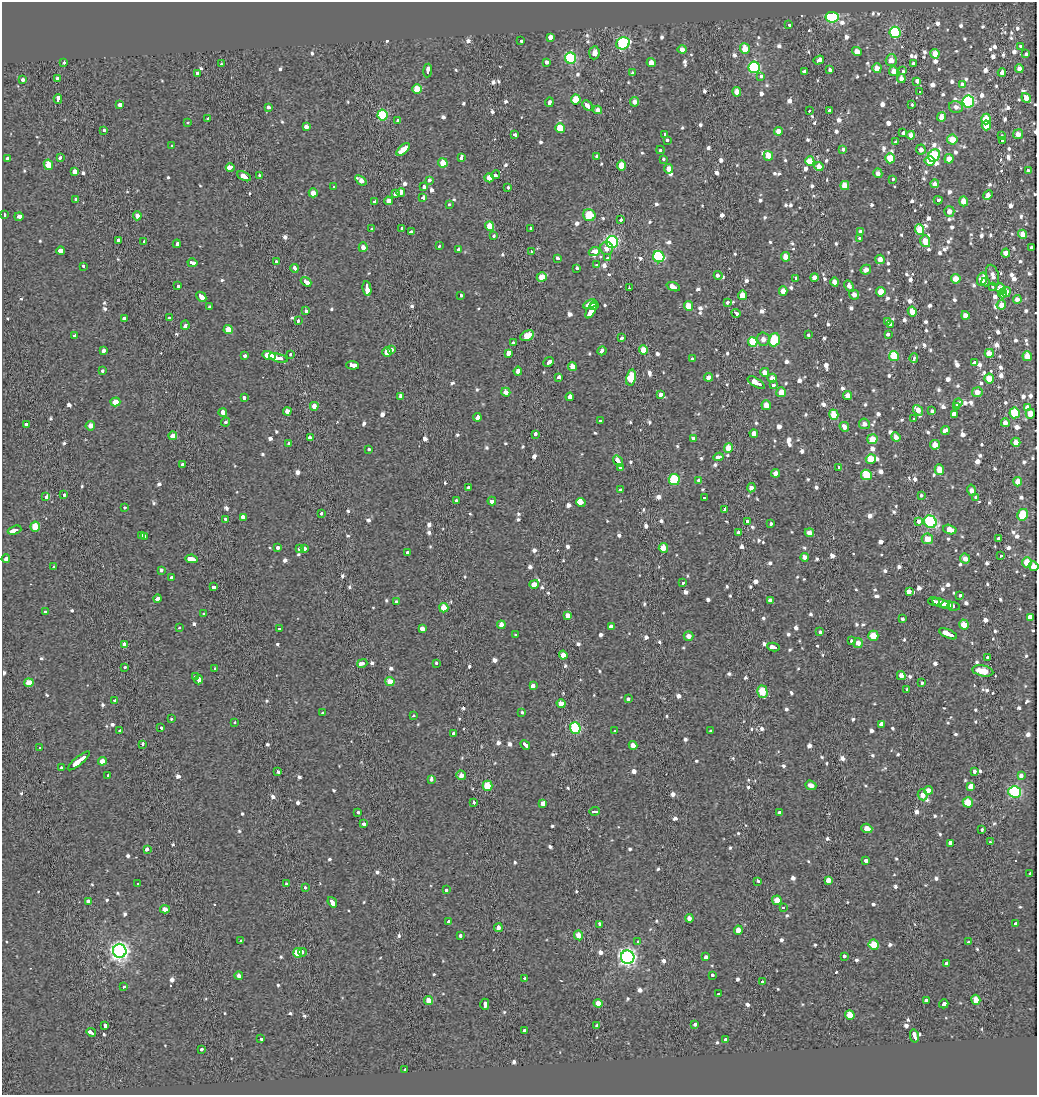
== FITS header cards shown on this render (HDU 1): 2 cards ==
NAXIS1  =                 1035
NAXIS2  =                 1093

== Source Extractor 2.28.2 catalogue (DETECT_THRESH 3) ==
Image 1035 x 1093 px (HDU 1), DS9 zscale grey, 1 PNG px = 1 image px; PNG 1039 x 1097 px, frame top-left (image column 1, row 1093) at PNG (2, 2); each listed source drawn as its Kron ellipse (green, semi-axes under 4 px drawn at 4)
Background -0.0934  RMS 0.05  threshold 0.15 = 3 sigma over >= 5 px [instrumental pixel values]
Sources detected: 1086; of the 1086, the 500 brightest by FLUX_AUTO listed and drawn (586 fainter detections omitted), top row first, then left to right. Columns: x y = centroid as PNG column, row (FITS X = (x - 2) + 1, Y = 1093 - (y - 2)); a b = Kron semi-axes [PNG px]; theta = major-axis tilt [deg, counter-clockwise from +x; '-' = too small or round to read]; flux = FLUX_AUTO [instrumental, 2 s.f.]
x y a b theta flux
832 17 6 5 - 540
789 25 3 3 - 110
895 32 6 5 - 320
550 37 3 3 - 320
521 41 3 3 - 90
623 43 7 6 - 450
1020 46 3 3 - 21
682 49 4 4 - 23
745 49 5 5 - 59
857 51 5 4 - 29
594 53 6 5 - 29
935 54 5 4 - 47
1026 54 3 3 - 49
571 58 6 5 - 390
819 60 5 3 - 120
891 60 6 5 - 29
64 62 3 3 - 25
546 62 3 3 - 100
651 63 4 4 - 39
221 64 3 3 - 34
913 64 3 3 - 120
754 67 6 6 - 440
877 68 5 4 - 34
1019 69 4 4 - 21
428 70 7 3 83 110
830 70 4 3 - 48
804 71 3 3 - 72
894 71 4 4 - 35
903 71 3 3 - 64
197 73 4 3 - 19
632 73 3 3 - 67
1002 73 4 4 - 30
761 76 4 3 - 19
901 78 4 4 - 26
57 79 4 3 - 150
23 80 3 3 - 57
917 81 4 3 - 82
962 85 4 4 - 52
417 89 5 4 - 86
919 91 3 3 - 24
737 92 5 4 - 31
1026 98 5 4 - 30
58 99 4 3 - 150
576 99 5 5 - 84
968 101 6 6 - 570
549 102 4 3 - 61
634 102 5 4 - 23
120 105 4 3 - 200
587 105 6 3 -45 87
912 105 3 3 - 29
268 107 3 3 - 62
956 107 7 5 -13 21
598 110 4 4 - 23
829 110 3 3 - 44
809 111 3 3 - 22
382 115 5 5 - 210
942 117 4 4 - 30
208 119 3 3 - 60
986 119 5 5 - 96
398 120 3 3 - 49
188 122 3 3 - 22
986 125 5 4 - 65
306 127 4 3 - 76
560 128 5 4 - 79
103 130 3 3 - 20
778 131 4 4 - 33
903 133 3 3 - 82
665 134 4 3 - 21
1018 134 5 5 - 27
514 135 4 3 - 50
911 135 4 4 - 33
1002 136 3 3 - 32
952 139 5 5 - 47
667 140 4 3 - 26
1002 141 3 3 - 42
896 142 3 3 - 60
172 146 3 3 - 50
403 149 8 4 41 87
843 149 3 3 - 31
660 150 4 3 - 59
921 150 5 4 - 20
597 156 4 3 - 57
768 156 5 4 - 59
934 156 6 5 - 220
60 158 3 3 - 42
461 158 4 3 - 29
890 158 5 5 - 79
7 159 3 3 - 98
663 159 3 3 - 20
949 159 5 4 - 33
810 161 5 4 - 76
930 161 5 4 - 69
443 163 5 4 - 64
48 165 5 4 - 78
621 165 5 4 - 69
230 167 4 3 - 420
819 167 5 4 - 44
669 169 5 4 - 31
1028 171 4 4 - 77
75 172 4 3 - 180
878 173 5 4 - 19
259 175 3 3 - 61
496 175 4 3 - 140
244 176 7 3 -28 200
489 178 4 4 - 37
893 179 3 3 - 21
361 180 6 4 -37 27
429 180 4 3 - 47
935 184 4 4 - 19
845 185 4 4 - 57
424 186 4 3 - 45
334 187 3 3 - 26
508 187 3 3 - 32
401 192 4 3 - 260
313 193 4 4 - 30
395 194 4 3 - 400
988 195 5 4 - 22
423 198 4 3 - 88
76 199 3 3 - 59
938 200 4 3 - 51
388 201 4 4 - 20
964 201 5 4 - 37
374 202 3 3 - 30
449 204 3 3 - 21
949 211 5 5 - 25
4 215 3 3 - 59
589 215 6 6 - 110
137 216 4 4 - 19
19 217 4 3 - 280
621 220 3 3 - 33
490 226 4 4 - 47
401 228 3 3 - 25
372 229 3 3 - 37
531 229 4 3 - 180
920 230 5 4 - 81
411 232 4 3 - 75
861 232 4 4 - 19
1023 234 4 4 - 30
494 236 3 3 - 24
859 238 3 3 - 25
118 240 4 3 - 150
144 241 3 3 - 67
925 241 6 5 - 54
612 242 6 6 - 650
177 244 4 3 - 52
439 246 3 3 - 19
363 247 5 4 - 22
607 248 7 6 - 24
1031 248 3 3 - 44
459 250 4 3 - 170
61 251 4 4 - 100
594 251 5 4 - 120
531 252 4 3 - 32
1006 253 4 4 - 31
659 257 6 5 - 400
786 257 5 4 - 41
557 258 3 3 - 58
608 258 3 3 - 29
880 259 4 4 - 26
276 262 3 3 - 42
192 263 5 3 - 65
597 265 3 3 - 39
84 266 3 3 - 32
294 268 4 3 - 53
577 269 3 3 - 120
866 270 5 4 - 21
718 275 4 3 - 68
993 275 10 6 -74 22
542 277 5 4 - 65
814 277 4 4 - 23
796 278 3 3 - 72
956 279 5 4 - 48
982 279 7 5 73 38
306 282 6 3 -39 130
835 282 4 4 - 27
986 282 4 3 - 32
178 286 3 3 - 23
849 286 6 4 -61 19
993 286 3 3 - 26
673 287 7 3 -20 170
629 288 3 2 - 22
367 289 7 3 -81 410
1001 289 5 4 - 56
783 291 4 4 - 25
881 292 4 4 - 62
1006 292 5 4 - 37
1003 294 5 4 - 23
461 295 3 3 - 25
742 295 5 4 - 56
854 295 5 5 - 21
201 297 6 3 -45 170
1017 299 4 4 - 19
728 302 3 3 - 140
590 304 7 4 27 190
594 305 4 2 - 110
1001 305 5 4 - 30
688 306 5 4 - 49
209 307 3 3 - 37
591 310 9 3 61 340
306 311 4 3 - 45
912 311 5 4 - 47
736 313 4 3 - 60
965 315 4 4 - 31
169 317 3 3 - 44
124 318 3 3 - 48
298 321 3 3 - 35
887 321 4 3 - 49
185 325 4 3 - 92
891 325 3 3 - 90
228 330 4 4 - 47
888 334 3 3 - 82
75 335 4 3 - 89
809 335 3 3 - 41
527 336 7 4 28 65
622 338 4 3 - 40
763 339 6 6 - 22
774 340 7 5 70 200
753 342 5 4 - 95
513 343 3 3 - 30
392 349 4 3 - 47
643 350 5 4 - 57
103 351 4 3 - 36
602 351 5 3 - 77
387 352 4 4 - 45
509 353 4 3 - 210
989 353 4 4 - 52
291 354 3 3 - 47
245 355 3 3 - 44
269 356 7 3 -14 680
894 356 5 5 - 130
1027 356 5 4 - 52
278 358 10 3 -15 1200
914 358 5 3 - 52
692 359 4 3 - 75
548 362 6 3 38 83
975 362 4 3 - 90
352 365 6 4 -5 180
572 366 4 4 - 29
103 371 3 3 - 26
518 371 4 4 - 24
765 372 4 4 - 27
559 377 4 3 - 69
631 377 8 5 78 100
708 377 4 4 - 20
772 378 4 4 - 31
989 379 5 4 - 56
756 383 9 3 -32 260
773 385 3 3 - 110
506 392 5 4 - 22
781 392 5 5 - 39
977 392 5 5 - 29
660 394 4 4 - 77
401 396 3 3 - 80
848 396 4 4 - 24
570 397 4 3 - 330
244 398 4 3 - 38
115 402 5 4 - 45
958 403 5 3 - 49
766 405 5 5 - 31
314 406 4 4 - 27
956 406 4 3 - 29
1027 408 4 3 - 86
918 410 6 4 -53 32
287 411 4 4 - 22
932 411 3 3 - 59
223 413 4 3 - 140
1015 413 5 5 - 150
954 414 4 4 - 170
1030 414 5 4 - 38
834 415 5 4 - 90
477 417 4 3 - 330
914 419 3 3 - 31
601 421 4 3 - 43
226 422 4 3 - 31
1005 423 4 4 - 23
864 424 5 5 - 20
26 425 3 3 - 61
90 426 5 4 - 22
844 427 5 4 - 22
945 430 4 3 - 250
754 433 4 4 - 22
535 434 4 3 - 61
173 436 4 4 - 29
896 437 5 4 - 19
310 438 4 3 - 56
693 438 4 3 - 22
872 439 5 5 - 47
1016 442 4 4 - 29
289 444 3 3 - 130
935 445 5 4 - 32
729 448 5 4 - 46
368 449 3 3 - 26
718 457 5 3 - 130
871 459 5 5 - 84
618 461 6 3 -55 120
182 464 3 3 - 40
621 467 4 3 - 110
838 467 3 3 - 61
939 469 5 4 - 46
776 473 4 4 - 20
866 475 5 5 - 150
674 479 5 5 - 220
699 480 3 3 - 32
1018 482 4 4 - 37
468 487 3 3 - 35
751 488 4 4 - 22
620 490 4 3 - 57
972 490 6 4 -77 20
64 495 3 3 - 130
921 495 3 3 - 26
46 497 3 3 - 140
976 497 3 3 - 130
705 498 3 3 - 32
456 501 4 3 - 45
492 501 4 3 - 84
581 502 5 4 - 530
124 507 3 3 - 31
725 509 4 3 - 180
321 514 3 3 - 31
1023 515 6 5 - 110
243 517 3 3 - 72
225 519 3 3 - 21
919 521 4 3 - 77
747 522 3 3 - 46
930 522 6 6 - 470
771 523 3 3 - 37
35 527 5 4 - 78
15 530 7 3 19 220
950 530 7 4 -15 40
738 532 3 3 - 140
809 533 4 4 - 28
141 536 4 3 - 87
144 536 4 3 - 69
927 539 5 5 - 46
998 539 3 3 - 140
278 547 3 3 - 40
299 548 3 3 - 52
663 548 5 4 - 49
304 549 3 3 - 150
408 553 3 3 - 41
1001 555 3 3 - 40
805 557 4 4 - 22
6 559 4 3 - 64
191 559 6 3 -11 270
965 559 5 4 - 22
1027 562 5 5 - 60
1034 566 5 4 - 33
54 567 3 3 - 27
161 570 3 3 - 58
171 578 4 3 - 74
682 583 3 3 - 27
534 584 5 4 - 340
213 587 4 3 - 64
909 592 3 3 - 530
960 595 3 3 - 35
158 599 4 3 - 66
770 600 3 3 - 180
934 601 6 3 -16 240
396 602 4 3 - 31
941 603 9 4 -19 290
947 605 5 3 - 140
953 606 6 3 -4 60
444 608 4 4 - 65
45 612 4 3 - 23
204 613 3 3 - 40
568 616 3 3 - 720
1030 617 4 3 - 280
903 619 3 3 - 31
501 625 4 4 - 24
964 625 5 4 - 52
611 627 4 3 - 53
179 628 3 3 - 25
279 629 3 3 - 19
422 629 4 4 - 120
820 632 4 3 - 54
948 634 9 3 -24 270
516 635 3 3 - 30
689 636 5 4 - 21
873 636 5 5 - 76
851 641 3 3 - 30
858 643 5 4 - 24
125 645 4 4 - 24
773 647 6 3 -11 130
563 655 4 4 - 28
988 657 3 3 - 40
362 663 5 3 - 40
437 663 3 3 - 28
125 667 3 3 - 53
215 668 3 3 - 21
983 671 11 5 -11 67
901 676 4 4 - 26
196 677 4 3 - 99
199 680 4 3 - 110
390 682 5 4 - 52
921 682 3 3 - 42
29 683 4 4 - 49
533 686 4 3 - 170
907 689 3 3 - 22
762 692 6 5 - 100
628 698 3 3 - 43
115 700 3 3 - 29
561 703 4 4 - 44
323 713 3 3 - 78
522 713 3 3 - 31
413 716 3 3 - 34
171 719 3 3 - 50
235 722 3 3 - 34
882 724 3 3 - 270
161 728 3 3 - 45
575 728 6 5 - 350
120 731 3 3 - 50
614 731 4 3 - 49
711 731 3 3 - 42
453 733 3 3 - 28
143 744 4 3 - 50
525 745 5 3 - 200
633 745 4 4 - 24
40 748 3 3 - 110
79 761 14 3 39 460
102 761 4 4 - 32
61 768 3 3 - 39
278 772 4 3 - 49
975 772 3 3 - 46
108 775 3 3 - 34
461 775 5 4 - 19
1021 776 4 3 - 53
431 779 4 3 - 41
811 785 6 4 -21 21
487 786 5 5 - 100
971 786 4 3 - 810
929 790 5 4 - 24
1015 792 6 6 - 500
923 795 5 5 - 24
473 802 3 3 - 49
968 802 5 5 - 73
543 803 3 3 - 420
594 811 5 3 - 350
358 812 3 3 - 35
779 813 3 3 - 33
363 824 3 3 - 280
867 828 5 4 - 32
982 829 3 3 - 27
990 842 3 2 - 32
950 843 4 3 - 120
147 849 4 3 - 45
866 861 4 3 - 71
1030 873 3 3 - 30
758 881 4 3 - 36
828 881 4 3 - 740
138 883 3 3 - 25
286 884 3 3 - 19
305 888 3 3 - 37
446 890 3 3 - 25
777 900 5 4 - 48
88 901 3 3 - 260
332 902 5 3 - 170
783 907 3 3 - 23
165 909 5 4 - 24
689 918 4 4 - 20
449 922 4 3 - 79
599 924 4 3 - 51
1016 924 4 3 - 39
498 928 4 3 - 20
738 930 4 4 - 40
461 935 3 3 - 53
579 935 5 4 - 39
241 941 3 3 - 31
638 941 3 3 - 26
969 942 4 3 - 61
874 945 5 5 - 77
120 951 7 7 - 1700
303 952 4 3 - 150
298 953 5 4 - 85
844 956 3 3 - 50
628 957 7 6 - 1300
706 957 4 4 - 31
946 964 3 3 - 45
712 975 3 3 - 31
239 976 4 4 - 19
525 978 3 3 - 43
762 982 3 3 - 22
124 987 3 3 - 25
718 994 3 3 - 120
428 1000 4 4 - 39
926 1000 4 3 - 81
976 1000 5 4 - 46
598 1003 4 4 - 34
485 1004 6 3 90 68
944 1004 5 3 - 90
850 1015 5 4 - 72
105 1025 4 3 - 110
695 1025 3 3 - 110
597 1026 3 3 - 44
524 1030 3 3 - 24
91 1032 5 3 - 90
914 1036 7 3 -77 140
261 1039 4 3 - 21
726 1039 3 3 - 28
201 1049 3 3 - 29
405 1070 3 3 - 20
At the frame edge (FLAGS 8, measured only in part): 1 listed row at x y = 1034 566
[586 fainter detections neither listed nor drawn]